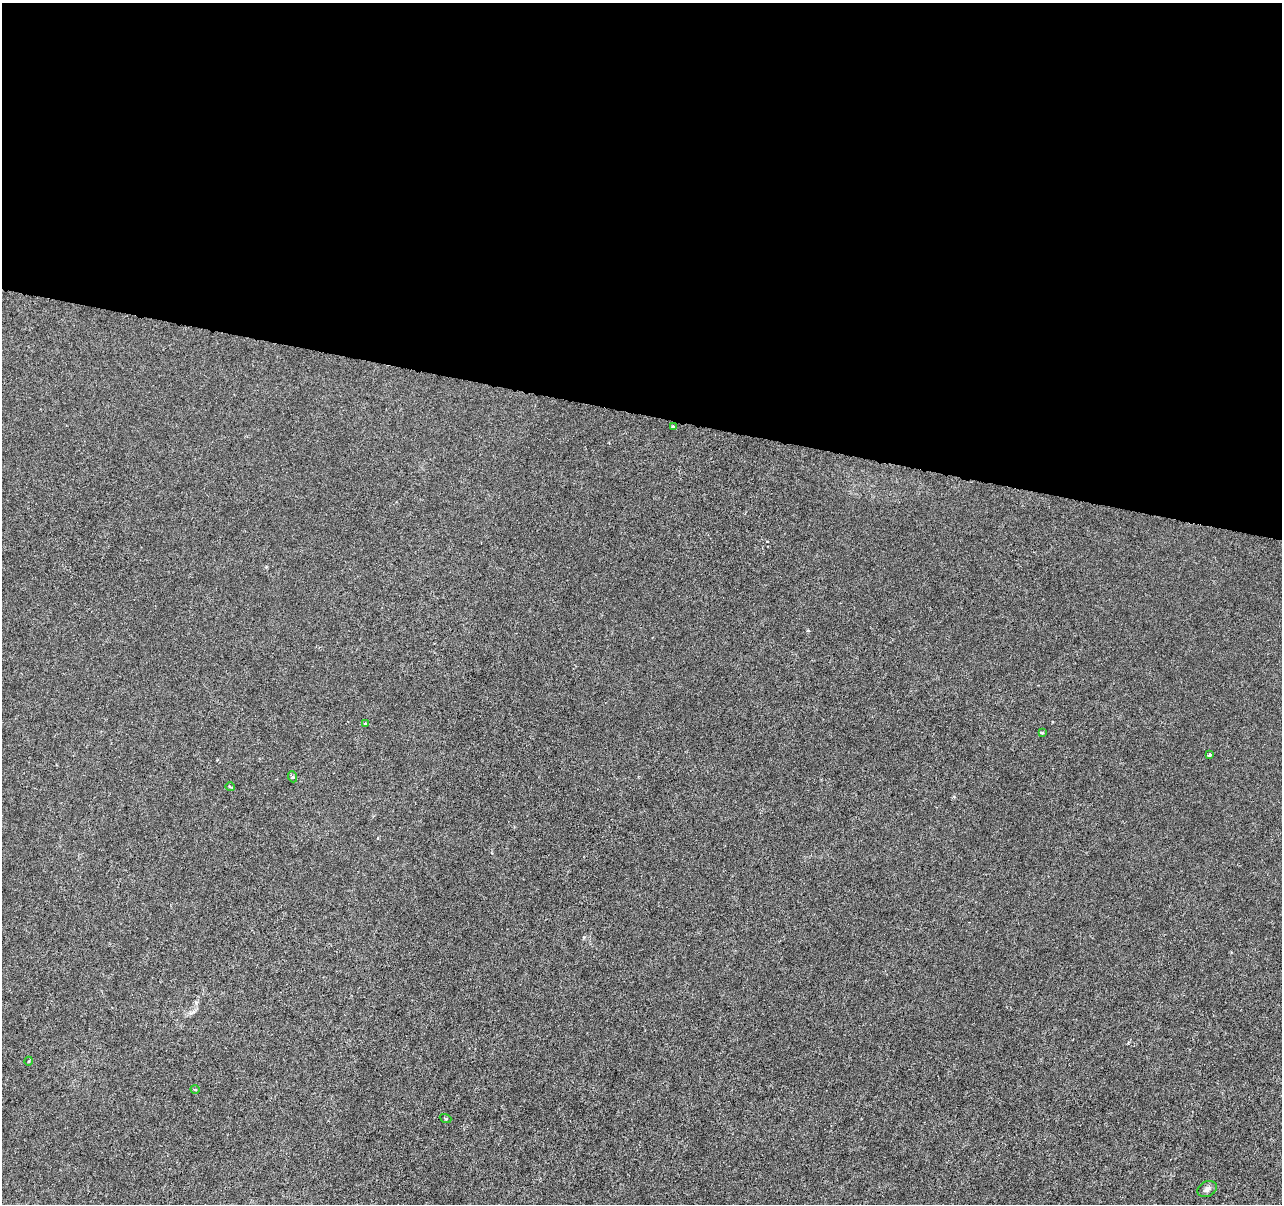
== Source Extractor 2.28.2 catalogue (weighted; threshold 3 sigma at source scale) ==
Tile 3 of 4 x 4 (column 3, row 1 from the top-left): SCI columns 2561-3840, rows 3828-5029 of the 5128 x 5312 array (HDU 1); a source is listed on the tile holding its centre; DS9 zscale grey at full resolution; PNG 1284 x 1206 px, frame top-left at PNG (2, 3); each listed source drawn as its Kron ellipse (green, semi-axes under 4 px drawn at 4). Shown black and unused: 34% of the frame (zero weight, under 3 of 6 exposures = <1% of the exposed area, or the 3 px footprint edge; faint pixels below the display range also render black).
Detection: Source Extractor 2.28.2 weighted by HDU 2 'WHT'; one run over the whole footprint, this tile lists its part. Background -1.32e-04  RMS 0.0013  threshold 0.00513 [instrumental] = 3 sigma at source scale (4.09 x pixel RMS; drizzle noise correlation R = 1.36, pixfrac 0.8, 0.0396/0.0396 arcsec/px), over >= 5 px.
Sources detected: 10; all 10 listed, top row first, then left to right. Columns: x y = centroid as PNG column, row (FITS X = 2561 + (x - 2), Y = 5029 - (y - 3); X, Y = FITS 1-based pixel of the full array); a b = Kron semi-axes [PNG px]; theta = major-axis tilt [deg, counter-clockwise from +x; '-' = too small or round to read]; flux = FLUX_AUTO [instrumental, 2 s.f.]
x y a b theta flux
673 426 4 3 - 0.17
365 723 4 3 - 0.15
1042 732 3 3 - 0.28
1210 755 4 3 - 0.2
293 777 5 3 - 0.15
230 787 5 3 - 0.11
29 1061 4 3 - 0.1
195 1089 4 3 - 0.11
445 1118 6 3 -21 0.12
1207 1189 10 7 26 0.43
Overlapping masked pixels (flux is a lower limit): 1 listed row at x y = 673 426